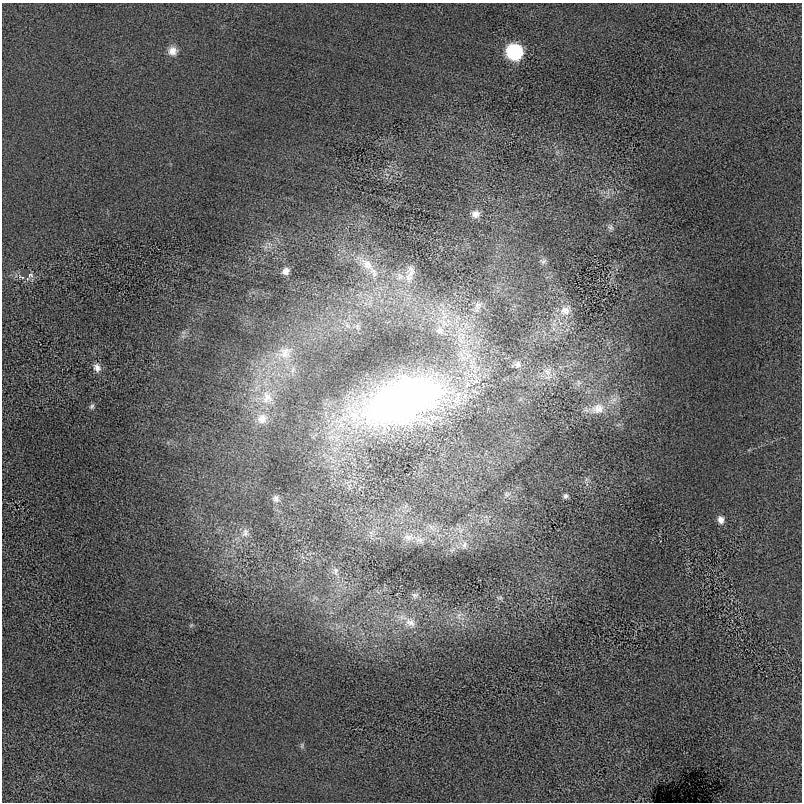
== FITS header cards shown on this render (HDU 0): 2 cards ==
NAXIS1  =                  800 / length of data axis 1
NAXIS2  =                  800 / length of data axis 2

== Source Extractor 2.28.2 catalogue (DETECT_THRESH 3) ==
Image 800 x 800 px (HDU 0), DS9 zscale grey, 1 PNG px = 1 image px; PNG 804 x 804 px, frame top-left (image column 1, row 800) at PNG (2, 3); no overlay
Background -14.4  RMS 81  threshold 243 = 3 sigma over >= 5 px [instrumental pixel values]
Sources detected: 39; all 39 listed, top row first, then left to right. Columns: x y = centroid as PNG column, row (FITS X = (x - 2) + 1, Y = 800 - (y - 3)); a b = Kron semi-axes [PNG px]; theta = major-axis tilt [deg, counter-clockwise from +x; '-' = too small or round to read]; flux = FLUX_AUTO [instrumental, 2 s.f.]
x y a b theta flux
172 51 12 12 - 4.8e+04
515 52 10 10 - 6.2e+05
476 214 10 9 - 4.0e+04
610 227 8 7 - 1.7e+04
543 261 10 7 11 1.9e+04
367 264 22 12 -44 8.9e+04
286 271 9 8 - 3.2e+04
411 272 19 11 80 5.3e+04
30 275 8 6 -5 1.6e+04
21 277 11 4 -16 1.6e+04
477 306 19 9 65 4.8e+04
565 311 15 13 -17 6.4e+04
439 330 11 10 - 3.5e+04
285 353 20 16 40 1.0e+05
517 364 9 8 - 1.9e+04
97 368 11 8 -64 3.3e+04
547 372 12 11 - 4.1e+04
267 398 21 17 -78 1.4e+05
402 401 93 43 19 3.0e+06
92 406 7 6 - 1.1e+04
597 409 23 15 18 1.1e+05
262 419 16 15 - 8.1e+04
507 494 10 8 15 2.6e+04
565 496 7 6 - 1.4e+04
276 499 9 8 - 2.2e+04
486 517 7 4 -19 1.5e+04
721 520 9 7 -76 3.2e+04
371 532 7 5 -2 1.5e+04
245 533 13 9 76 3.3e+04
409 537 18 9 2 5.8e+04
419 540 14 7 -28 3.8e+04
464 545 12 8 75 4.1e+04
336 571 14 7 -76 3.2e+04
415 595 10 8 15 2.2e+04
500 598 9 4 0 1.0e+04
459 616 12 5 79 2.3e+04
410 622 16 11 -31 6.2e+04
191 625 6 4 19 6.9e+03
302 746 9 3 77 8.8e+03